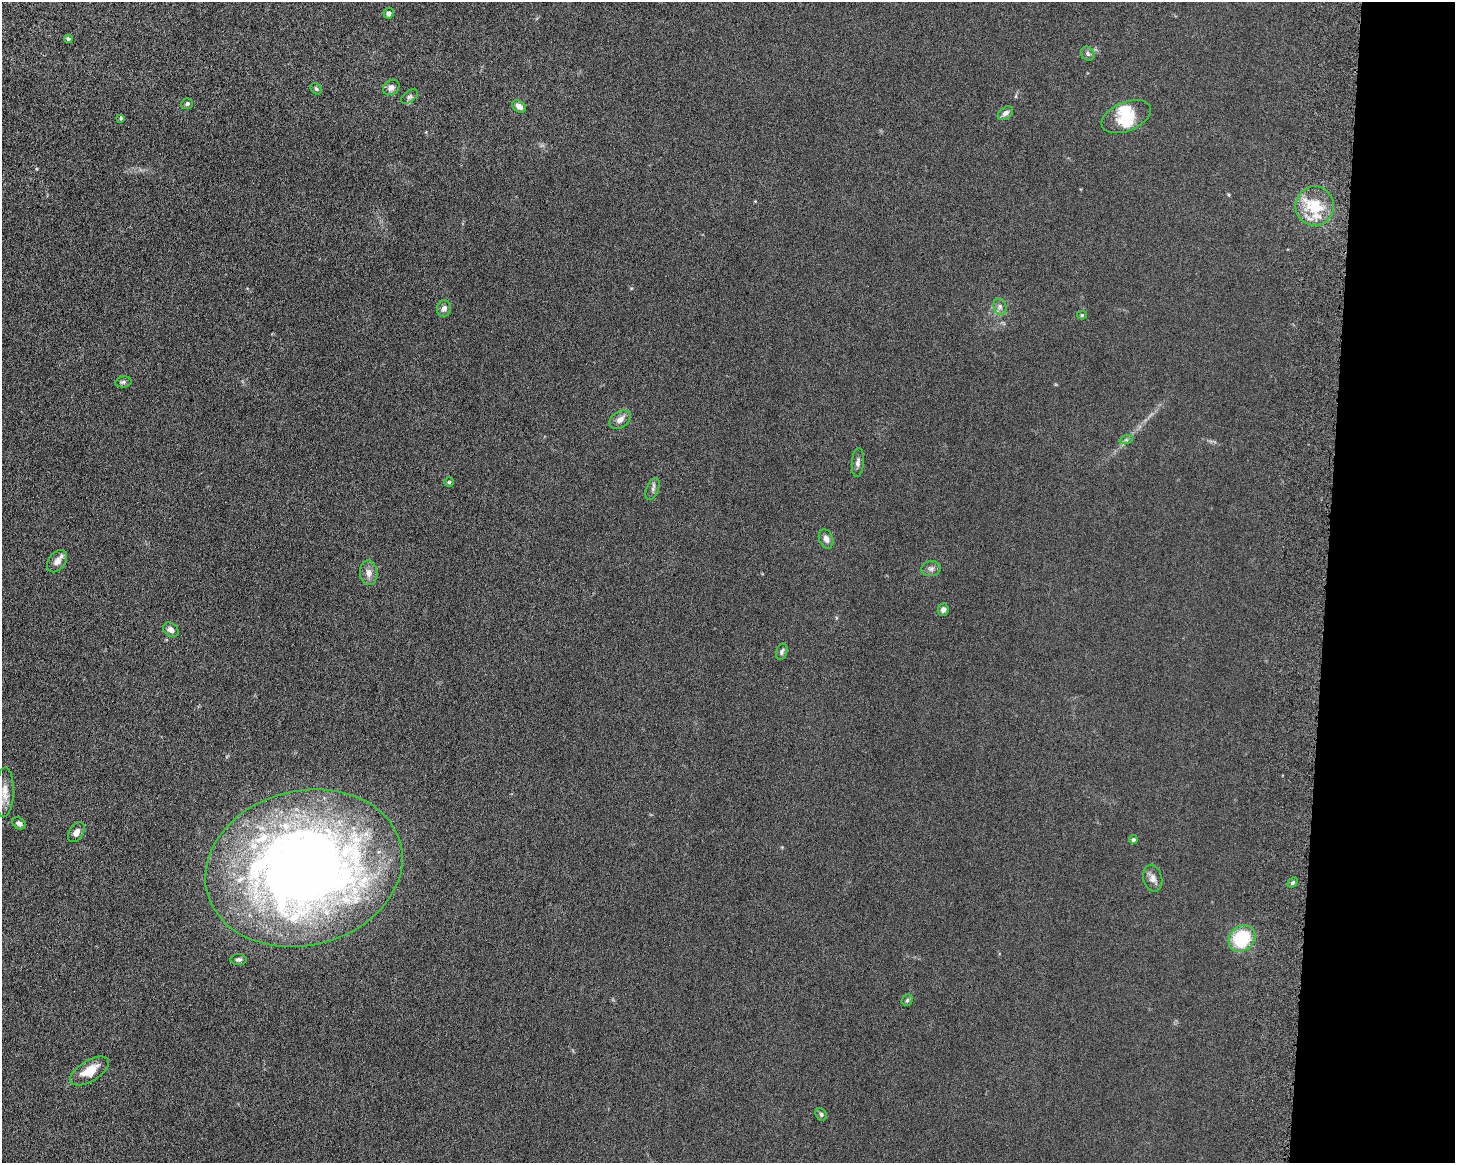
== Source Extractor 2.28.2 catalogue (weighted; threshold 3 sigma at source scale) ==
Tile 9 of 3 x 4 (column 3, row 3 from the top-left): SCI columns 3085-4537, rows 1293-2453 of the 4861 x 4803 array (HDU 1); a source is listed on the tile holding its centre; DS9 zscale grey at full resolution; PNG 1457 x 1165 px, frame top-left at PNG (2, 2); each listed source drawn as its Kron ellipse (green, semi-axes under 4 px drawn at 4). Shown black and unused: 9% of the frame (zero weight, under 6 of 12 exposures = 7% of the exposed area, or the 3 px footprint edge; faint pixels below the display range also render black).
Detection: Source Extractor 2.28.2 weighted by HDU 2 'WHT'; one run over the whole footprint, this tile lists its part. Background 0.0142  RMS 0.0034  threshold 0.0141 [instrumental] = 3 sigma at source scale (4.09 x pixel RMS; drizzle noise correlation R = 1.36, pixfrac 0.8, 0.05/0.05 arcsec/px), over >= 5 px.
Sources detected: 48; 1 inside a brighter object's white glare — neither listed nor drawn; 7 inside a brighter listed object's ellipse — not listed separately; the other 40 listed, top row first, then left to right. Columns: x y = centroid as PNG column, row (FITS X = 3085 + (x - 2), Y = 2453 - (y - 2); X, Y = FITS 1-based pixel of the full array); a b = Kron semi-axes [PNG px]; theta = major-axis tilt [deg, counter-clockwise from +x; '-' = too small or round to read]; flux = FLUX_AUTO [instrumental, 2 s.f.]
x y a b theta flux
389 13 5 5 - 1.2
68 39 4 4 - 0.55
1088 54 7 6 - 0.81
391 87 9 7 35 1.5
316 89 6 5 - 0.66
410 96 9 5 36 0.77
187 104 6 5 - 0.64
519 106 7 5 -32 1.8
1005 113 8 5 39 1.4
1126 117 26 14 22 6.4
121 118 4 4 - 0.39
1315 206 19 19 - 10
1000 307 8 6 -75 1.1
444 308 8 7 - 1.3
1082 315 5 4 - 0.39
123 382 8 5 10 0.68
620 419 12 8 36 1.8
1126 440 7 4 18 0.56
858 462 14 6 85 1.2
449 482 5 5 - 0.47
653 489 11 6 68 0.93
826 539 10 7 -70 1.5
57 561 12 8 53 2.1
931 569 10 7 9 1.1
369 573 12 9 -86 2.1
943 610 6 5 - 0.87
171 630 8 6 -40 1.6
782 652 8 5 72 0.74
5 792 25 9 88 3.1
19 823 7 5 -35 1.2
76 832 11 7 57 1.7
1133 839 4 4 - 0.83
304 868 100 77 14 340
1153 878 13 9 -76 1.8
1293 882 6 4 45 0.53
1242 938 14 12 42 17
239 959 8 5 0 0.75
907 1000 6 5 - 0.49
90 1071 22 10 31 6
821 1114 7 5 -59 0.58
Isophote crosses this tile's border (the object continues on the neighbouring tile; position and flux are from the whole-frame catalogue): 1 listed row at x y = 5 792